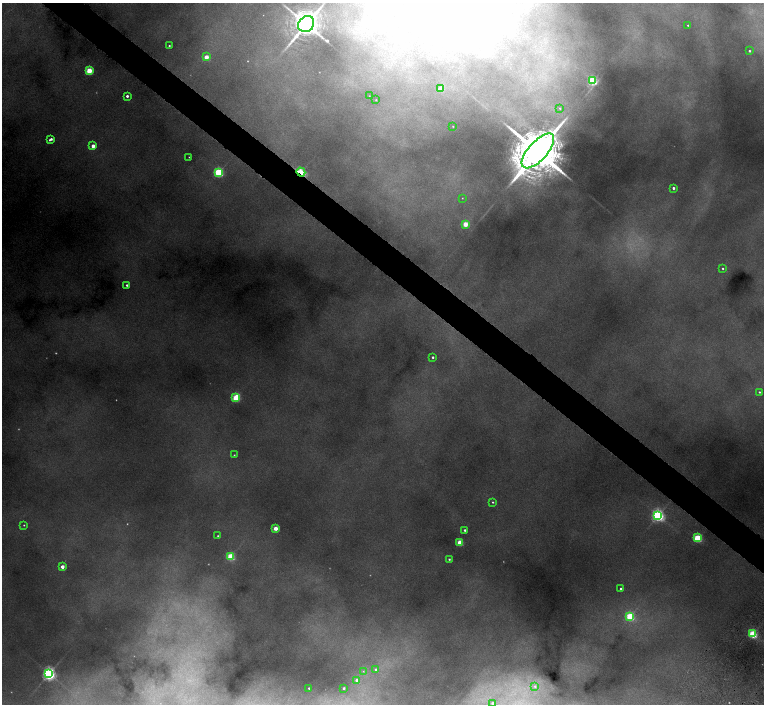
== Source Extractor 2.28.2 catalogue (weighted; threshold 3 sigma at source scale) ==
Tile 11 of 4 x 4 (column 3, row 3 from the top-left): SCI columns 3049-4572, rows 1568-2970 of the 6097 x 6082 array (HDU 1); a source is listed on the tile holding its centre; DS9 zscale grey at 2 x 2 block average (1 PNG px = mean of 2 x 2 image px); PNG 766 x 706 px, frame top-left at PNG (2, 3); each listed source drawn as its Kron ellipse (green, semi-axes under 4 px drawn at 4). Shown black and unused: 4% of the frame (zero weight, under 4 of 8 exposures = <1% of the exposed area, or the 3 px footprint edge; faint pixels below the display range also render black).
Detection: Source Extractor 2.28.2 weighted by HDU 2 'WHT'; one run over the whole footprint, this tile lists its part. Background 0.125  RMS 0.0062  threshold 0.0254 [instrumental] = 3 sigma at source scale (4.09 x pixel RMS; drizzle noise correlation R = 1.36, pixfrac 0.8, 0.05/0.05 arcsec/px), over >= 5 px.
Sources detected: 68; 13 too faint to see at this stretch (2 x 2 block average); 4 inside a brighter object's white glare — neither listed nor drawn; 1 inside a brighter listed object's ellipse — not listed separately; the other 50 listed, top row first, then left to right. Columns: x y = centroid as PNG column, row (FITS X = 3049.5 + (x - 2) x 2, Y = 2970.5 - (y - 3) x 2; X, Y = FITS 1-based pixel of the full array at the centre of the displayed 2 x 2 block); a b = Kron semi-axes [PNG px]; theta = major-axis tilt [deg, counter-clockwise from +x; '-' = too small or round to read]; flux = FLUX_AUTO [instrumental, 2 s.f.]
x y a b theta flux
306 24 8 7 - 3200
688 25 2 2 - 1.2
169 46 2 2 - 2
749 51 2 2 - 2.1
206 57 3 3 - 30
89 71 3 3 - 73
592 81 3 3 - 180
440 89 3 2 - 23
127 96 2 2 - 4.4
369 96 2 2 - 0.43
376 100 2 2 - 0.62
560 108 3 3 - 1.4
453 126 2 2 - 0.81
51 139 4 2 - 4.8
93 146 2 2 - 15
538 151 22 9 48 16000
189 157 2 2 - 0.74
219 172 3 3 - 170
301 172 5 3 - 100
673 188 2 2 - 3.5
462 198 2 2 - 0.68
465 224 3 3 - 39
723 268 2 2 - 1.6
127 285 2 2 - 2.8
433 357 2 2 - 2.8
759 392 3 2 - 2
235 398 3 3 - 65
234 455 2 2 - 1.2
493 502 2 2 - 1.5
658 515 4 3 - 400
24 525 3 3 - 1.4
275 528 3 2 - 25
465 530 2 2 - 3
218 536 2 2 - 1.1
697 538 3 3 - 120
460 542 3 3 - 56
231 556 3 3 - 94
449 559 2 2 - 2
62 567 2 2 - 13
621 589 2 2 - 5.7
630 616 3 3 - 120
753 634 3 3 - 140
376 669 3 3 - 2.9
363 671 3 3 - 1.3
49 673 4 3 - 490
357 680 2 2 - 10
535 686 3 3 - 1.5
309 688 2 2 - 2.1
344 688 2 2 - 2.8
493 703 2 2 - 4.7
Overlapping masked pixels (flux is a lower limit): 1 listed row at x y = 301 172
Isophote crosses this tile's border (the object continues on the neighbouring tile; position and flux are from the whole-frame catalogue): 2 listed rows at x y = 306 24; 493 703